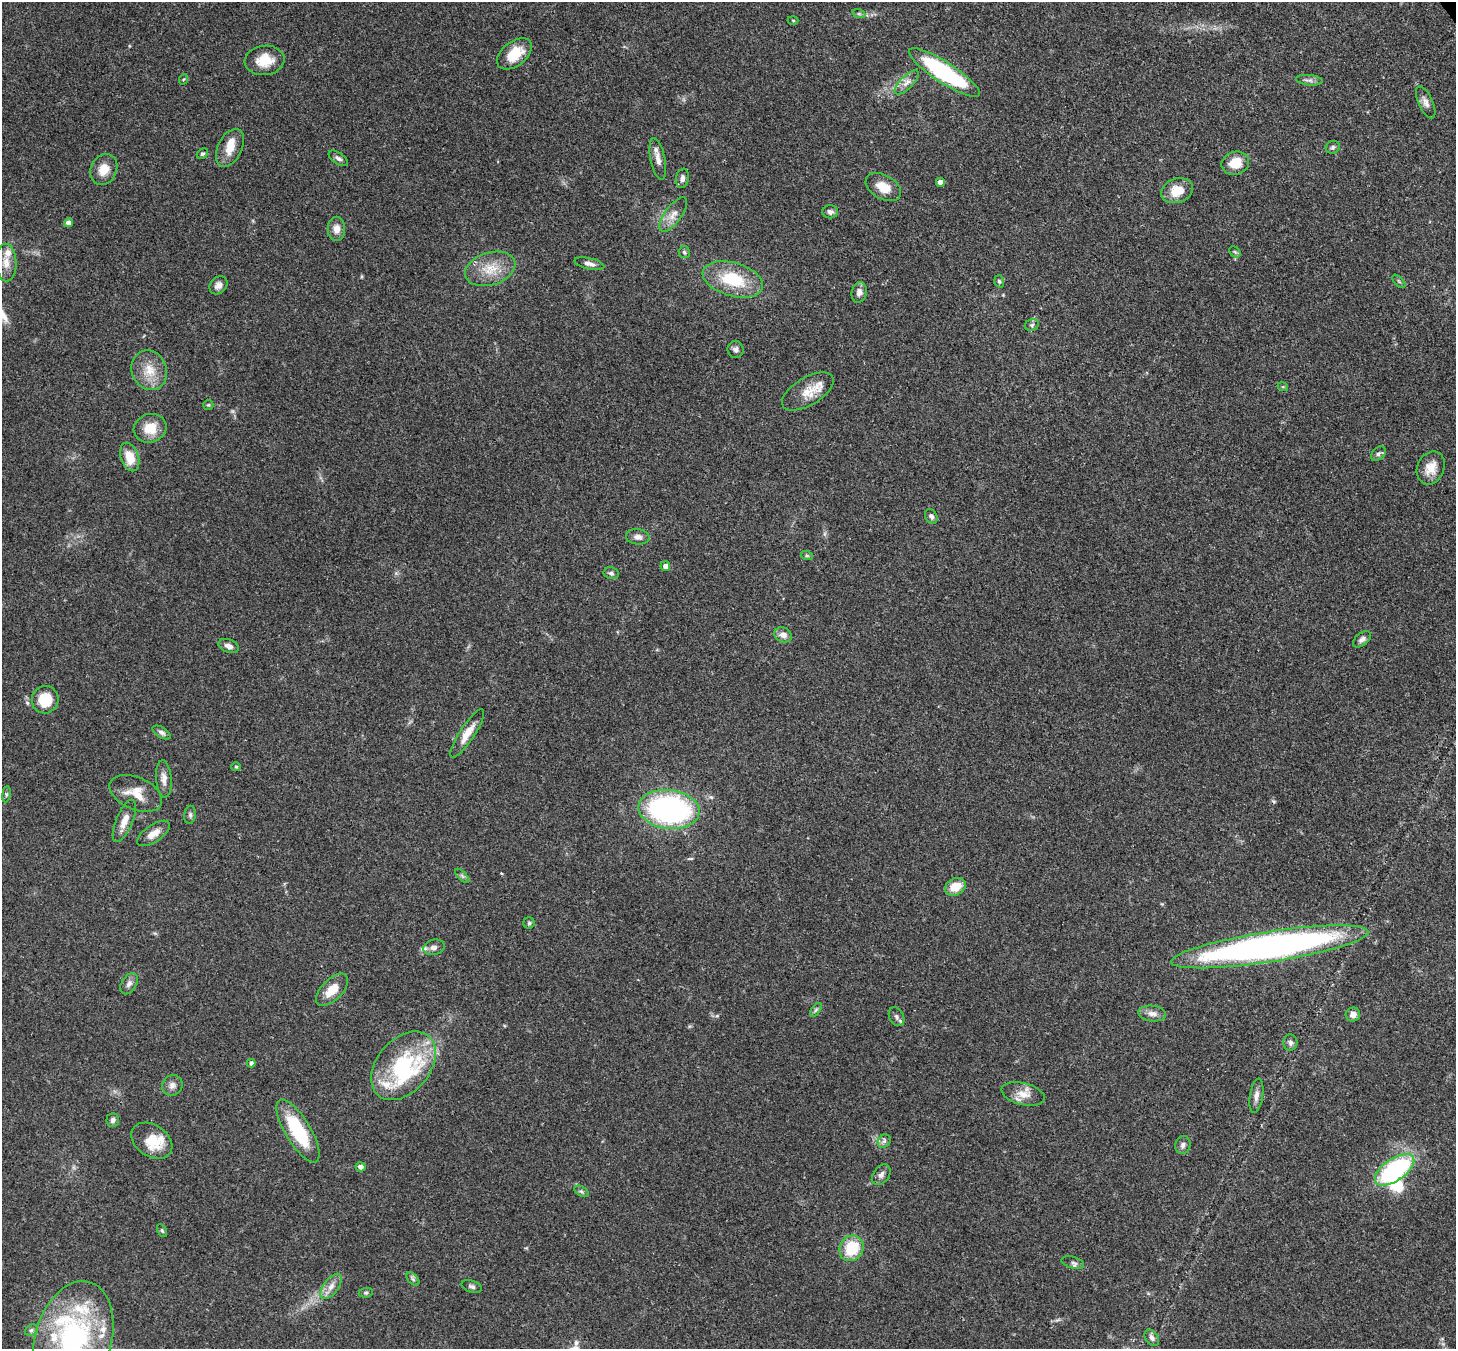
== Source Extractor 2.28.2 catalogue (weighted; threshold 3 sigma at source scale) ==
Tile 10 of 4 x 4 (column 2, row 3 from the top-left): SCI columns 1533-2986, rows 1556-2902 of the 5971 x 5944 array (HDU 1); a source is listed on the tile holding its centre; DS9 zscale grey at full resolution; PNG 1458 x 1351 px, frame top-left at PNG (2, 2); each listed source drawn as its Kron ellipse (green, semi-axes under 4 px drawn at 4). Shown black and unused: <1% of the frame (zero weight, under 3 of 4 exposures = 7% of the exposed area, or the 3 px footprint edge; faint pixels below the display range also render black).
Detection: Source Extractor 2.28.2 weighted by HDU 2 'WHT'; one run over the whole footprint, this tile lists its part. Background 0.179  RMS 0.0049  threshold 0.022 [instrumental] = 3 sigma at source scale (4.5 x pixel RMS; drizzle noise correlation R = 1.50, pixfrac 1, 0.05/0.05 arcsec/px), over >= 5 px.
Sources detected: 112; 2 inside a brighter object's white glare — neither listed nor drawn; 11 inside a brighter listed object's ellipse — not listed separately; the other 99 listed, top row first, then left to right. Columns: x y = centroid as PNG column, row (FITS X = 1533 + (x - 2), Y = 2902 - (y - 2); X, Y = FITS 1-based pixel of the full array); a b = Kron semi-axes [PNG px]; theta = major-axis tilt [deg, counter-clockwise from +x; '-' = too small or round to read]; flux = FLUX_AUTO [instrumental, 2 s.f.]
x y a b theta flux
859 14 7 4 -18 0.94
793 20 5 3 - 0.5
514 54 20 12 38 12
265 60 20 14 7 9.8
944 73 41 10 -33 60
184 79 5 3 - 0.55
1309 80 13 5 -5 2
907 82 16 6 45 3.1
1426 102 17 7 -66 2.8
1333 147 7 6 - 1
230 148 20 12 63 7.2
202 154 6 5 - 0.92
338 158 11 5 -34 1.7
658 159 21 7 -79 3.9
1235 163 14 11 20 9.3
104 169 16 13 63 7.2
682 178 10 6 78 2.2
940 182 4 4 - 3.6
883 187 19 12 -30 8.1
1177 191 16 12 19 9.9
830 212 7 6 - 1.7
673 215 20 8 54 4.7
68 223 4 4 - 3
336 229 12 9 -90 3.9
684 252 6 5 - 0.86
1235 252 6 4 -43 0.79
6 262 19 10 -89 5.4
589 264 15 5 -12 2.3
490 269 26 16 17 12
733 279 31 16 -16 23
999 281 6 4 -72 0.81
1399 281 8 3 -45 0.68
218 285 10 8 44 2.6
859 292 10 7 78 2.6
1032 325 7 5 22 1.1
736 349 8 8 - 1.7
149 370 20 17 -66 9.6
1283 387 5 3 - 0.47
808 391 29 14 31 9.4
208 405 5 5 - 0.63
150 428 16 14 17 9.3
1378 454 9 6 45 1.4
130 457 14 9 -73 8.4
1431 468 17 13 65 6.9
931 516 7 6 - 1.5
638 537 12 7 -5 2.5
807 556 6 4 -18 0.63
665 566 5 5 - 3
611 573 7 6 - 1.3
783 635 9 7 -27 3.3
1362 639 10 6 37 1.8
229 646 10 6 -21 2.5
45 700 14 13 - 14
162 733 10 5 -32 1.5
467 733 28 7 57 6.4
236 767 5 4 - 0.62
164 779 19 7 -85 3.5
136 793 28 16 -23 9
6 794 8 4 82 0.83
669 809 30 19 -7 120
190 815 9 5 81 1.2
124 821 23 8 67 5.1
154 833 19 8 33 4.9
462 876 9 3 -45 0.91
955 887 11 8 25 8.4
529 923 6 5 - 0.88
434 947 11 7 14 2.1
1270 947 100 15 9 250
129 984 11 7 58 2.2
332 990 20 10 45 8.5
816 1010 8 4 53 1.1
1152 1014 14 8 -7 3.1
1353 1014 7 7 - 3
897 1017 10 7 -60 1.7
1290 1043 8 7 - 1.6
251 1063 4 4 - 1.6
403 1066 39 26 50 41
172 1085 10 10 - 2.7
1023 1094 22 11 -13 6.2
1256 1096 17 6 81 3
113 1120 7 6 - 1.6
298 1131 36 12 -59 30
152 1141 22 15 -35 12
884 1141 7 6 - 1.4
1183 1145 9 7 76 1.7
361 1167 5 4 - 2.1
1395 1170 23 11 35 64
881 1175 11 8 54 2
581 1191 8 4 -30 0.97
162 1230 7 4 -62 0.71
851 1248 13 11 59 18
1073 1263 11 5 -15 1.4
413 1279 8 4 -45 1.1
331 1286 15 7 54 3.8
472 1286 10 6 -17 1.3
366 1293 7 5 7 0.78
31 1330 7 5 22 1.2
1152 1338 9 6 -52 1.7
73 1340 60 38 74 94
Overlapping masked pixels (flux is a lower limit): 1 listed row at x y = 1270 947
Isophote crosses this tile's border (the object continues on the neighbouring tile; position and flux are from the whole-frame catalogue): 1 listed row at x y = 73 1340